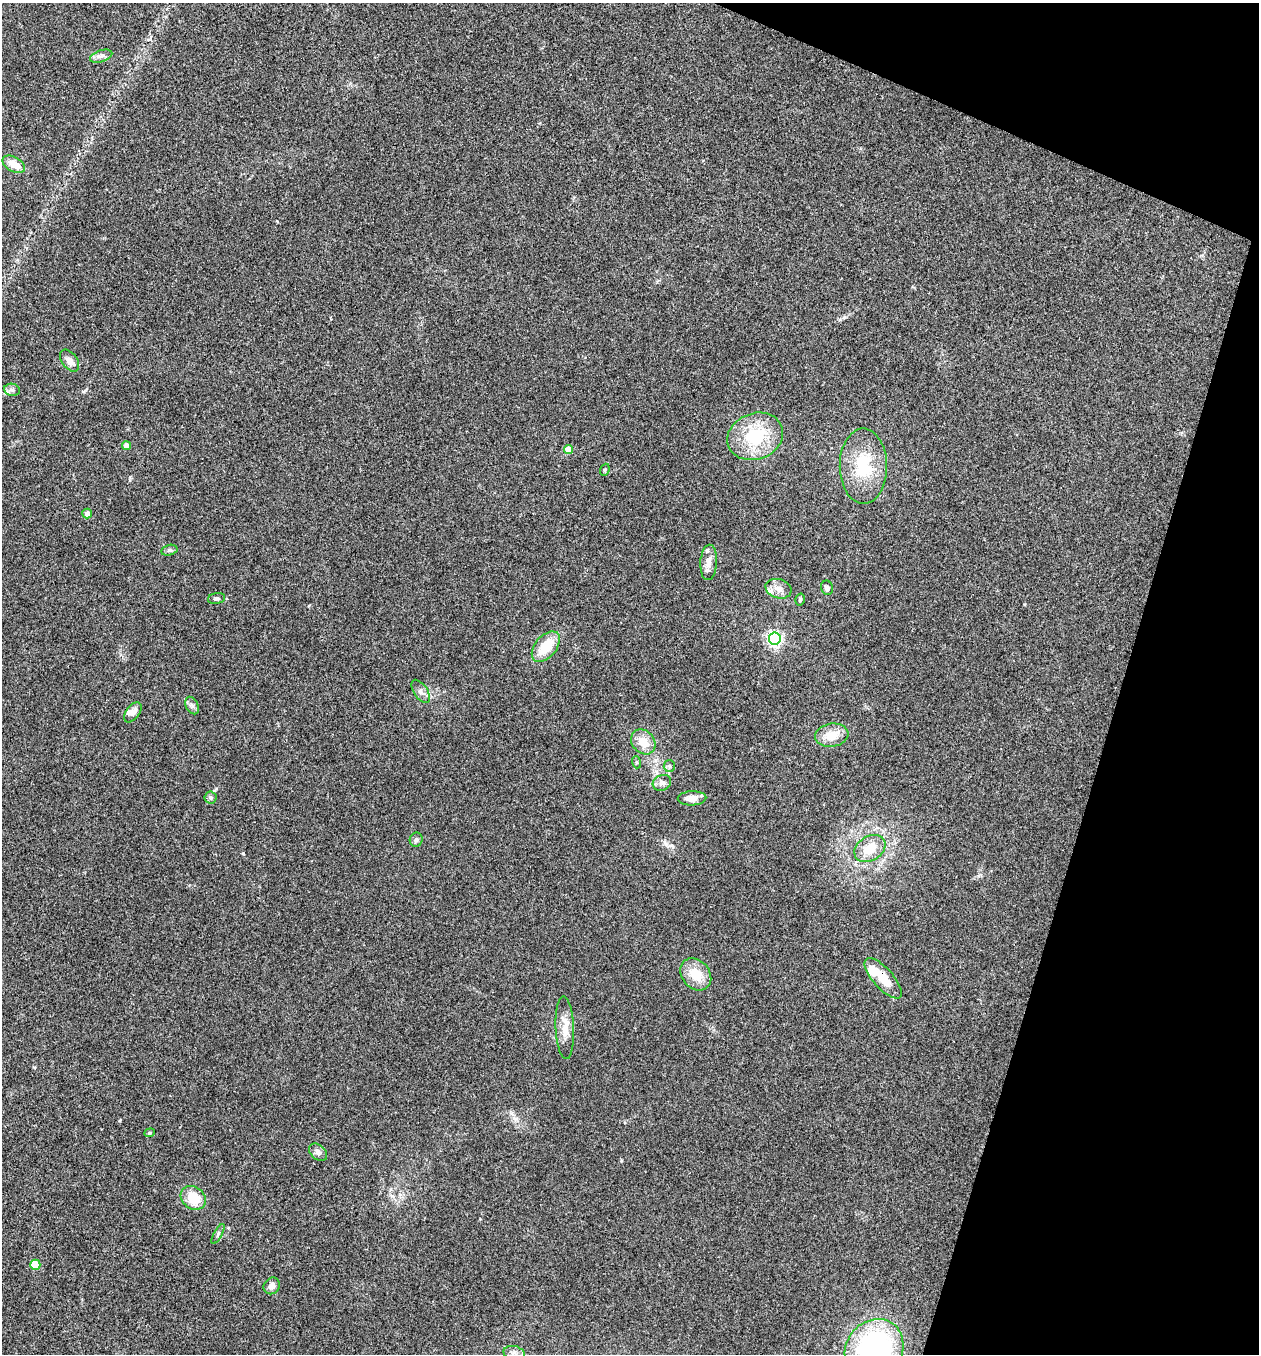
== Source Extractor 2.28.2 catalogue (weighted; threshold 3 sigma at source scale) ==
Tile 8 of 4 x 4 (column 4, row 2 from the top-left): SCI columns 3907-5163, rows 2710-4061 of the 5429 x 5415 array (HDU 1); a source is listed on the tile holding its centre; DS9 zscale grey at full resolution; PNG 1261 x 1356 px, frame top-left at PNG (2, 3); each listed source drawn as its Kron ellipse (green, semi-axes under 4 px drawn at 4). Shown black and unused: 15% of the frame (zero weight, under 3 of 4 exposures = <1% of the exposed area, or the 3 px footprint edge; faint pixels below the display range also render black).
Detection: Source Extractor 2.28.2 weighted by HDU 2 'WHT'; one run over the whole footprint, this tile lists its part. Background 0.1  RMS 0.0062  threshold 0.0278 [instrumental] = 3 sigma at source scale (4.5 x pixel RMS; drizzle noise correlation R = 1.50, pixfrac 1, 0.05/0.05 arcsec/px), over >= 5 px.
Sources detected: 45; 1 inside a brighter object's white glare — neither listed nor drawn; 3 inside a brighter listed object's ellipse — not listed separately; the other 41 listed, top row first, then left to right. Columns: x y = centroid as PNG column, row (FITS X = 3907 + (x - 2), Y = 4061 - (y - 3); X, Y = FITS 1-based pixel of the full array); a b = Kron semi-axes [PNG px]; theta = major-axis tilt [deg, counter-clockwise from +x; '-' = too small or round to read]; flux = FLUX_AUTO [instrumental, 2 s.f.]
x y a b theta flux
101 56 11 5 18 2.3
14 164 12 7 -29 7.6
69 361 12 7 -53 4
12 390 8 6 -9 1.8
755 436 28 23 21 32
126 446 4 4 - 5.4
569 449 4 4 - 9.2
863 466 37 23 -89 29
605 470 6 4 70 0.93
87 513 5 4 - 3
169 550 8 5 14 1.4
709 562 17 8 86 4.5
827 588 7 6 - 2
778 589 13 9 -17 4.3
216 599 8 5 10 1.3
800 599 6 4 75 0.9
775 639 6 6 - 170
546 647 18 10 51 15
421 691 13 7 -56 2.8
192 706 9 6 -63 1.8
133 712 11 6 52 2.8
832 735 16 11 8 9.9
643 742 13 11 -48 9.1
636 762 6 4 -72 0.8
669 766 6 5 - 1.1
662 783 9 7 25 2.7
211 798 6 6 - 1.4
692 798 14 7 2 5.8
416 840 7 6 - 1.5
870 848 17 12 32 12
696 974 17 14 -51 13
883 978 25 10 -48 13
565 1028 31 9 -87 8.6
150 1133 5 4 - 0.68
318 1152 10 7 -43 2.3
193 1198 13 11 -37 12
218 1234 11 3 62 0.97
35 1265 5 5 - 24
272 1286 9 7 49 3.1
874 1350 32 28 54 130
514 1353 11 7 -12 3.4
Overlapping masked pixels (flux is a lower limit): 1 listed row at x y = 883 978
Isophote crosses this tile's border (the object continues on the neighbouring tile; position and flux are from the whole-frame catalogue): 1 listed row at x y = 874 1350
Unlisted compact peaks at least as high as the median listed source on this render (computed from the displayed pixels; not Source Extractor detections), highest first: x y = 243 853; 120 1120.